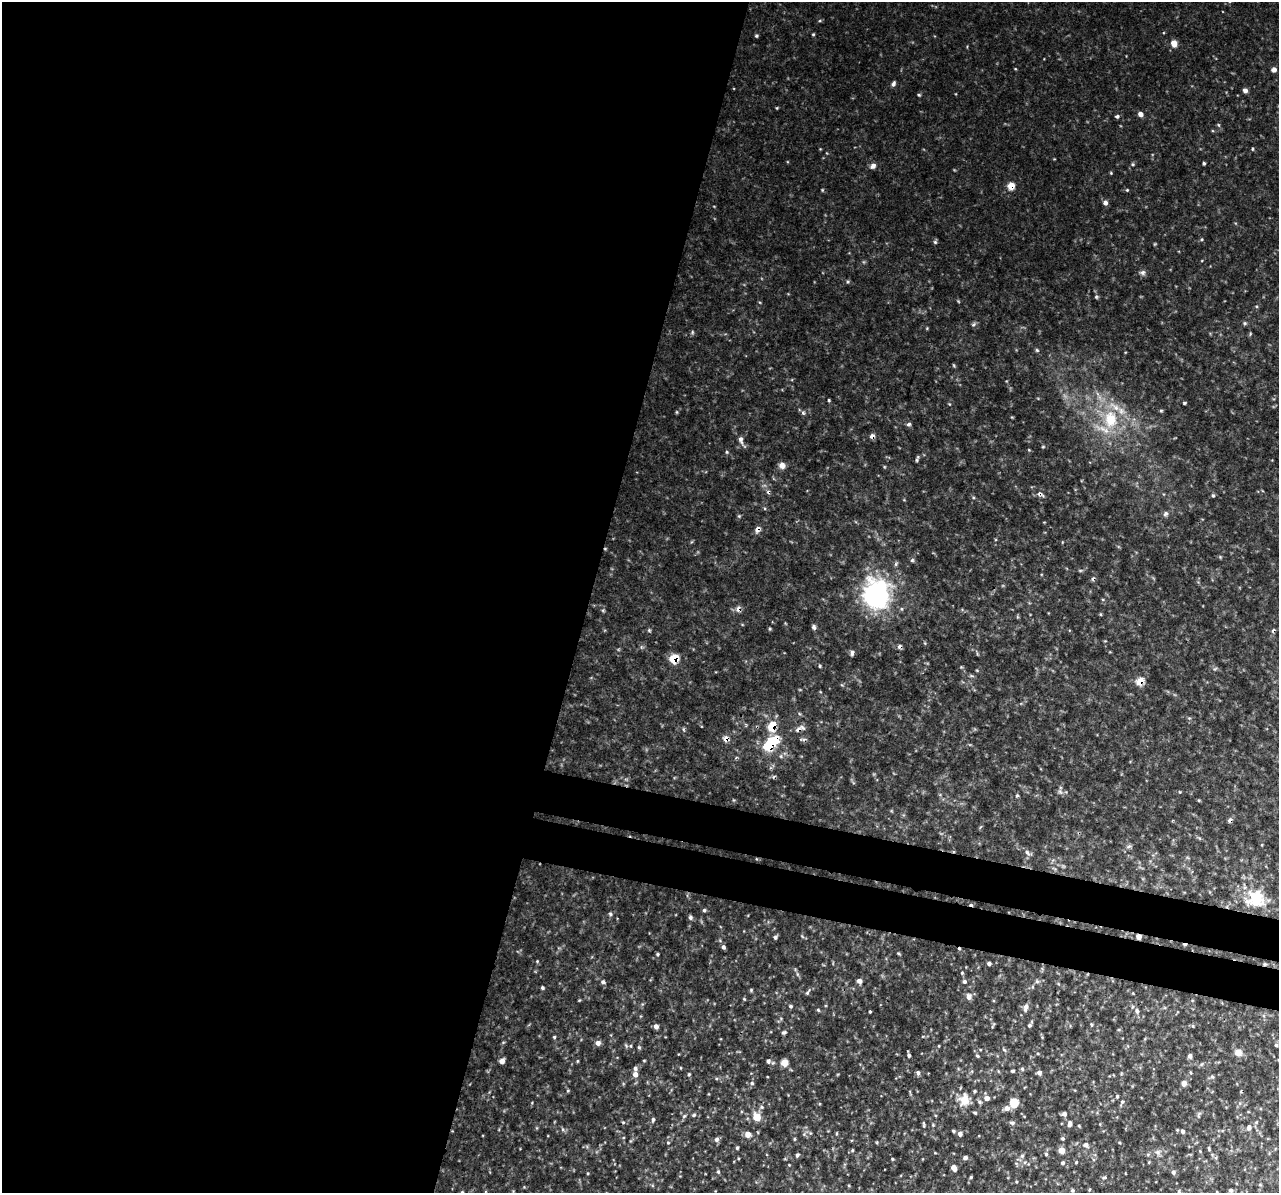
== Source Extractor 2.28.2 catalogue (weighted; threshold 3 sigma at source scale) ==
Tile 5 of 4 x 4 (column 1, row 2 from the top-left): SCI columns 38-1314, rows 2759-3949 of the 5159 x 5407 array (HDU 1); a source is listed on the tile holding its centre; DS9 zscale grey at full resolution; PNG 1281 x 1195 px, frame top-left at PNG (2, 2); no overlay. Shown black and unused: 50% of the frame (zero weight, under 3 of 4 exposures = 4% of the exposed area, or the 3 px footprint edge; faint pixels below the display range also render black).
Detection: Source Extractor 2.28.2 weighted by HDU 2 'WHT'; one run over the whole footprint, this tile lists its part. Background 0.0149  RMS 0.0048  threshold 0.0218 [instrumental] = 3 sigma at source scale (4.5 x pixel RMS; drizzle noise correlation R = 1.50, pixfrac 1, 0.0396/0.0396 arcsec/px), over >= 5 px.
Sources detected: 219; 1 too faint to see at this stretch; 1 inside a brighter object's white glare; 11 cosmic-ray / hot-pixel residue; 1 long thin detection or spike segment (spike, bleed or trail) — not listed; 5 inside a brighter listed object's ellipse — not listed separately; the other 200 listed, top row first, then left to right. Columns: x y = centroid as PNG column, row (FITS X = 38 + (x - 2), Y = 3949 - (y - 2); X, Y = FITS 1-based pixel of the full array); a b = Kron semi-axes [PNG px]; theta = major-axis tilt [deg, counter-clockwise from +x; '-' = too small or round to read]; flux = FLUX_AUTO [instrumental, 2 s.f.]
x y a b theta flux
813 34 4 3 - 0.52
756 36 4 4 - 0.76
1174 43 5 5 - 6.6
1015 69 4 3 - 0.36
1274 69 5 5 - 2.3
893 84 7 4 58 1.2
1245 90 4 4 - 2.3
919 95 5 4 - 0.62
777 108 3 3 - 0.44
1140 114 5 5 - 2.6
1117 116 5 4 - 0.99
1218 125 6 4 -87 0.63
1252 149 5 3 - 0.55
1204 163 3 3 - 0.8
1133 164 5 4 - 0.65
873 166 7 6 - 2.1
1111 173 4 3 - 0.43
1011 186 6 5 - 7
822 190 5 4 - 0.51
1127 190 4 4 - 0.54
1105 203 6 5 - 1.9
1202 239 5 3 - 0.48
935 242 5 5 - 0.81
1142 272 8 6 7 1.5
848 282 5 4 - 0.63
1096 297 5 5 - 0.79
1245 323 6 5 - 0.77
973 324 7 5 41 0.99
927 328 5 3 - 0.41
692 332 6 4 -90 0.69
1250 334 5 3 - 0.49
1037 350 6 4 -45 0.67
954 365 5 4 - 0.5
1098 394 7 4 -70 1.3
829 400 3 3 - 0.54
1184 403 4 3 - 0.62
1161 410 4 4 - 0.64
677 412 5 3 - 0.5
803 413 7 4 -45 0.92
1110 419 27 20 -89 25
909 424 5 4 - 1.2
872 436 5 5 - 2.2
741 440 18 6 -67 2.8
1043 447 5 3 - 0.49
1029 450 4 3 - 0.4
727 452 5 4 - 0.65
782 465 8 7 - 2.8
1040 494 10 6 -27 1.8
1213 495 5 4 - 0.72
1165 514 7 5 56 1.4
739 516 5 4 - 0.6
757 529 8 6 63 2.4
1220 557 4 4 - 0.53
912 560 5 5 - 0.91
1080 570 6 4 -18 0.59
876 594 39 33 -84 63
738 609 7 6 - 2.5
603 610 6 4 73 0.69
814 627 6 5 - 1.4
770 629 5 4 - 0.61
649 630 5 4 - 0.67
852 653 7 5 84 1.2
674 658 8 7 - 10
819 666 6 3 -89 0.58
971 676 6 4 -2 0.68
1140 681 7 6 - 6.9
1189 718 5 3 - 0.57
772 726 11 8 74 9.7
800 728 15 6 23 2.6
726 739 8 7 - 2.7
770 742 24 12 27 17
1060 792 8 5 -45 1.1
1180 792 4 3 - 0.37
1017 796 5 4 - 0.71
1199 800 4 3 - 0.38
1230 820 6 5 - 1.4
980 827 6 3 69 0.62
1129 846 8 4 27 1.2
1027 853 9 6 -50 1.7
1255 899 27 24 -5 22
704 910 4 4 - 0.84
610 914 6 5 - 0.91
690 917 6 5 - 1.2
802 936 6 4 -46 0.67
775 937 5 4 - 1.1
1139 937 5 4 - 3.4
723 947 5 5 - 1.2
898 953 6 3 -30 0.56
658 954 5 5 - 0.68
537 961 5 4 - 0.5
989 964 4 4 - 1.1
1265 964 5 4 - 0.67
962 973 4 4 - 0.54
797 974 7 4 -71 0.91
859 981 5 5 - 2.4
964 981 5 5 - 1
1037 981 6 5 - 0.95
603 982 7 6 - 1.2
542 988 4 4 - 0.86
751 990 4 4 - 0.6
807 992 9 5 53 1
969 997 7 7 - 2.5
744 999 5 3 - 0.44
791 1006 5 5 - 0.89
1026 1007 9 6 73 2.2
818 1010 5 4 - 0.62
1137 1011 8 6 -65 1.7
870 1012 3 3 - 0.59
1091 1024 4 4 - 0.64
993 1025 9 3 66 0.57
1029 1025 6 5 - 0.94
656 1026 4 4 - 2.4
1193 1026 5 4 - 0.59
784 1032 6 4 22 0.96
554 1037 4 4 - 0.63
598 1043 6 5 - 2.6
1276 1045 5 4 - 0.76
631 1046 5 3 - 0.55
939 1046 4 2 - 0.36
639 1047 6 4 -67 0.74
1004 1050 6 5 - 0.78
1238 1052 10 8 -36 3.8
678 1054 4 2 - 0.31
909 1055 6 3 -78 1.1
977 1056 5 4 - 0.62
1190 1056 5 4 - 1.8
644 1060 4 3 - 0.4
502 1061 5 4 - 3.3
577 1061 5 3 - 0.47
768 1061 6 5 - 1.2
784 1063 5 5 - 9.4
1202 1064 6 4 70 0.65
681 1068 5 3 - 0.39
1022 1069 5 5 - 0.79
1013 1071 4 3 - 0.68
1039 1072 5 5 - 1.7
1190 1072 5 3 - 0.47
918 1073 6 5 - 1.2
635 1074 7 5 85 3
689 1074 5 4 - 0.66
1212 1077 6 5 - 0.86
752 1083 6 5 - 1
1184 1083 5 5 - 3.1
568 1091 5 4 - 0.56
1117 1096 5 4 - 0.68
987 1098 7 6 - 2.6
964 1100 19 17 66 8.3
1014 1103 6 5 - 19
1122 1103 11 5 67 1.2
761 1107 7 5 22 1.1
1007 1108 6 5 - 2.8
1064 1114 6 6 - 1.5
1199 1114 9 5 75 0.97
694 1115 6 4 28 0.78
684 1116 6 5 - 0.93
756 1117 10 8 -62 6.3
653 1120 6 4 82 0.97
1012 1123 6 5 - 1.2
924 1124 9 4 -85 0.9
1069 1124 7 5 78 1.7
933 1125 4 4 - 0.52
1079 1126 4 3 - 0.51
1249 1127 7 6 - 1.8
563 1129 6 4 -89 0.73
953 1131 4 4 - 0.78
1182 1131 6 6 - 1.4
837 1133 5 3 - 0.47
748 1134 5 5 - 4.5
804 1134 5 5 - 0.92
960 1134 5 5 - 1.8
716 1139 7 6 - 1.6
794 1139 5 3 - 0.54
1063 1139 5 5 - 0.78
668 1143 4 4 - 0.53
1086 1145 7 6 - 2
737 1148 4 3 - 0.82
1209 1148 5 4 - 0.63
852 1150 5 4 - 0.67
1062 1150 5 5 - 5.4
1158 1152 8 7 - 1.8
935 1153 5 3 - 0.4
1046 1154 5 5 - 0.76
797 1155 6 4 61 0.99
1022 1156 7 5 72 1.2
965 1158 5 4 - 1.8
892 1159 4 3 - 0.53
1076 1162 4 3 - 0.51
1149 1162 4 3 - 0.41
1063 1163 5 5 - 1.1
789 1165 3 3 - 0.36
954 1168 5 4 - 4.1
718 1172 6 4 -74 0.85
1173 1172 5 5 - 1.1
588 1173 4 3 - 0.46
971 1177 3 3 - 0.6
1104 1177 6 4 22 0.72
1016 1182 4 3 - 0.45
1072 1190 6 5 - 1.1
1231 1190 5 5 - 1.1
1179 1191 5 4 - 0.61
Overlapping masked pixels (flux is a lower limit): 14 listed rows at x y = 1011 186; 872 436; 1040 494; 757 529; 738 609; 674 658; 1140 681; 772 726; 800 728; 726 739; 770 742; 1230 820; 1139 937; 1265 964